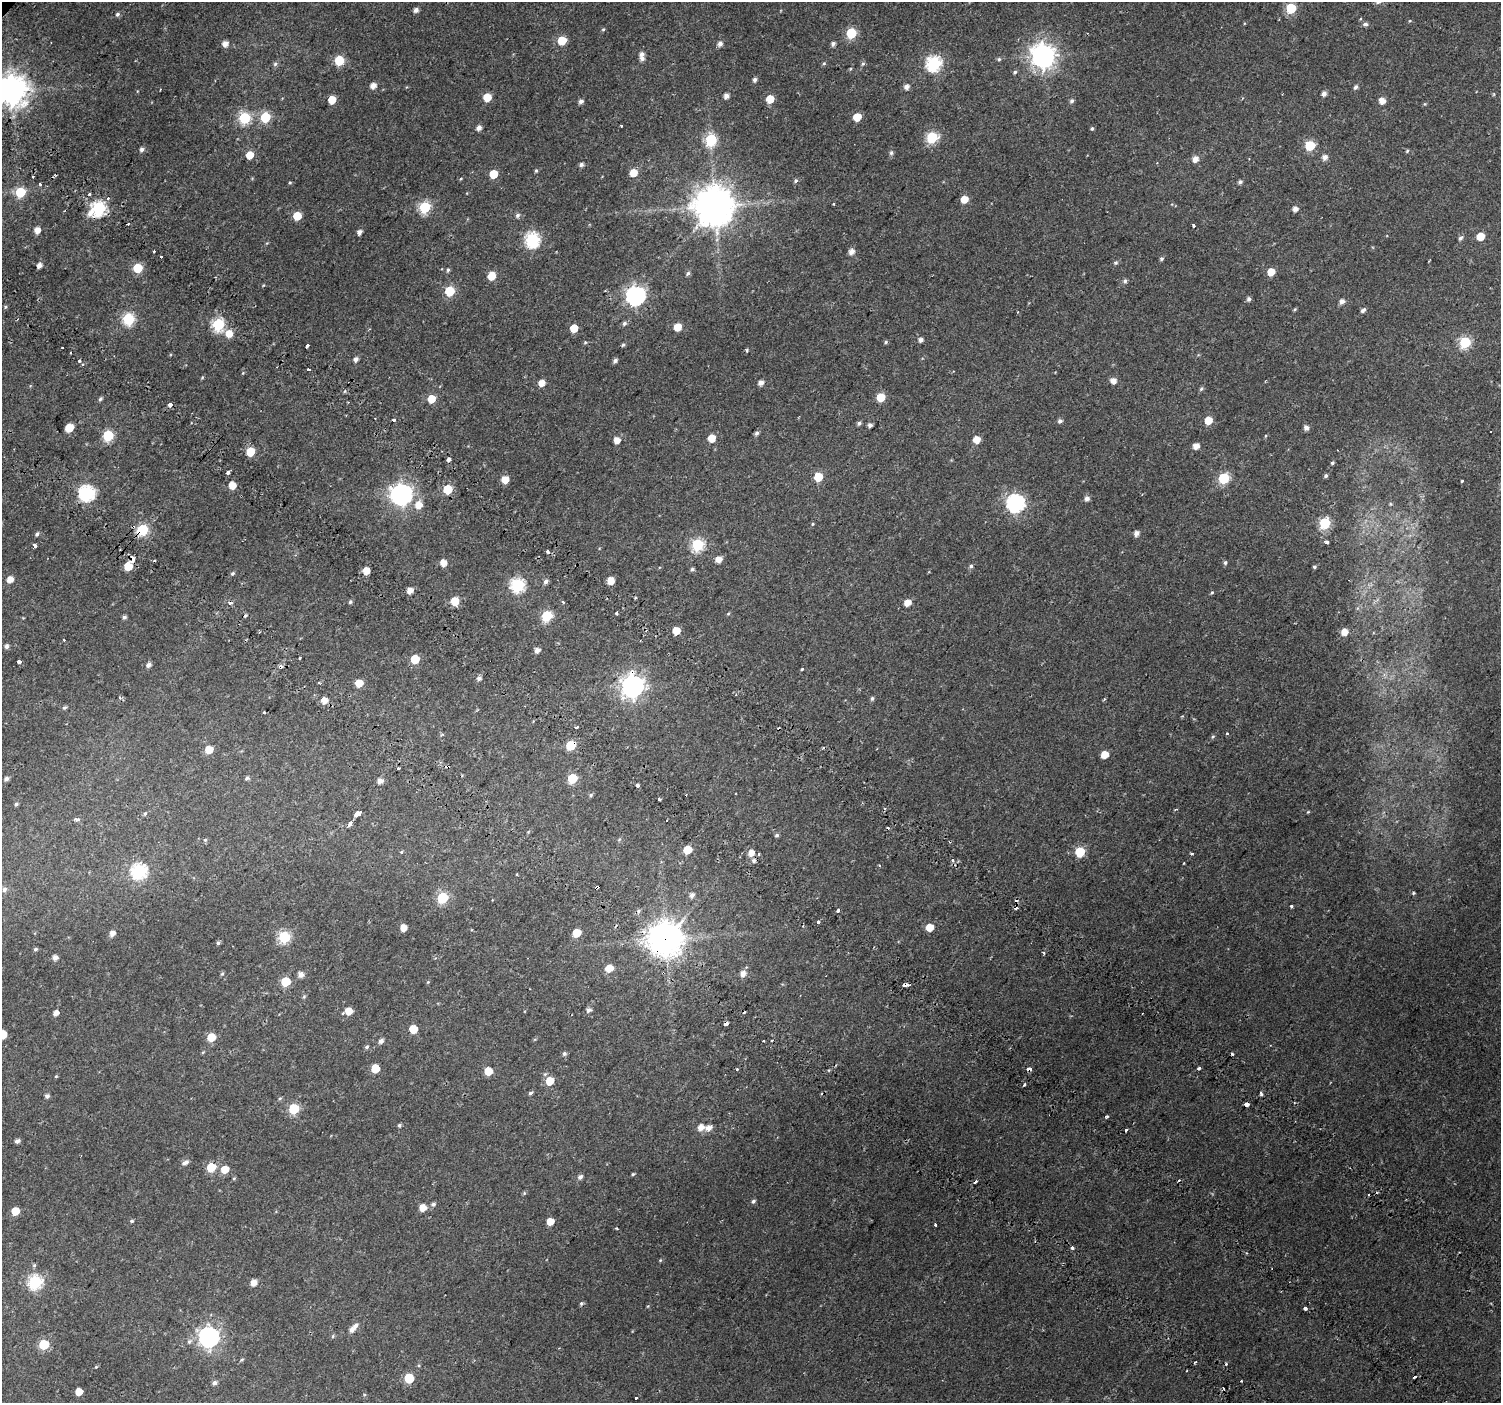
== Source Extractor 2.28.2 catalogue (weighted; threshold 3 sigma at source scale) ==
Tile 6 of 4 x 4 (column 2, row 2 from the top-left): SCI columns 1590-3088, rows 3142-4542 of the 6168 x 6217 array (HDU 1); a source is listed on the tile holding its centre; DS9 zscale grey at full resolution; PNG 1503 x 1405 px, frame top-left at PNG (2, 2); no overlay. Shown black and unused: <1% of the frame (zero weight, under 2 of 3 exposures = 6% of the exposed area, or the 3 px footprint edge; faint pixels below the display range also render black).
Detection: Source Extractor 2.28.2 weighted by HDU 2 'WHT'; one run over the whole footprint, this tile lists its part. Background 0.046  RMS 0.0039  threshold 0.0173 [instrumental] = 3 sigma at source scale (4.5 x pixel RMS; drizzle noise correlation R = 1.50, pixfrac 1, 0.0396/0.0396 arcsec/px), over >= 5 px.
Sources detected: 364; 34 cosmic-ray / hot-pixel residue — not listed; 2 inside a brighter listed object's ellipse — not listed separately; the other 328 listed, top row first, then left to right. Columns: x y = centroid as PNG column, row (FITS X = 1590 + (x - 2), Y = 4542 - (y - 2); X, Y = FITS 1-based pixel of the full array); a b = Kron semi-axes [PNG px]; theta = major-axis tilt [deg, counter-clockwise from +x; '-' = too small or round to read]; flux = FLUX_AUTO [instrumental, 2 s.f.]
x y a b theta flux
1291 8 6 6 - 21
416 10 5 4 - 1.5
117 14 5 5 - 0.77
1365 24 5 5 - 1.2
603 29 5 3 - 0.41
851 33 6 6 - 23
562 40 6 5 - 13
225 43 5 5 - 2.8
720 43 5 5 - 1.8
833 44 5 4 - 1.1
642 54 6 5 - 1.6
1043 56 9 8 - 330
999 59 5 5 - 0.59
339 60 6 5 - 20
824 63 5 4 - 0.48
934 63 7 7 - 69
275 64 6 5 - 0.81
863 64 6 5 - 0.68
1015 72 5 4 - 0.66
755 80 6 5 - 1
373 86 5 5 - 2.8
906 87 5 5 - 1.9
1356 87 6 5 - 0.95
160 89 3 2 - 0.34
12 90 9 9 - 680
1324 93 5 4 - 1.7
726 96 5 5 - 2
487 97 5 5 - 9.1
770 99 5 5 - 7.9
332 100 5 5 - 7.3
581 101 5 5 - 1.3
1072 101 5 5 - 0.88
1382 101 5 5 - 3.6
265 117 6 5 - 21
857 117 5 5 - 8.4
244 118 6 6 - 34
621 126 3 3 - 1.1
479 128 5 4 - 2.1
1092 128 5 4 - 0.57
932 137 6 6 - 33
711 139 7 6 - 34
1310 145 6 6 - 20
142 149 5 5 - 1.2
1407 151 5 4 - 0.49
891 153 6 5 - 0.83
250 155 6 5 - 5.5
1325 157 6 5 - 2.1
1195 159 6 5 - 2.6
581 164 5 4 - 1.1
536 171 5 4 - 0.51
633 173 5 5 - 6
494 174 5 5 - 9.6
33 177 3 2 - 0.84
461 179 5 3 - 0.4
796 181 6 5 - 0.79
290 182 5 3 - 0.41
1240 182 5 4 - 0.92
40 184 3 3 - 0.93
20 192 6 5 - 17
964 199 5 5 - 5.4
833 204 3 2 - 0.42
715 206 11 11 - 1200
425 207 6 6 - 35
99 208 8 6 40 66
1295 209 5 4 - 2.2
517 215 6 5 - 0.98
297 216 5 5 - 9.1
1193 225 4 3 - 1.5
37 230 5 4 - 3.6
359 232 5 4 - 1.4
1480 236 5 5 - 6.6
1460 238 6 5 - 1
532 239 7 7 - 65
154 251 2 2 - 0.41
852 252 6 5 - 2.7
1161 259 5 4 - 0.74
1116 263 6 5 - 0.66
39 265 5 4 - 2
138 268 6 5 - 14
448 270 5 4 - 0.56
1271 272 5 5 - 5.8
688 273 6 5 - 0.81
491 276 6 5 - 7.2
1125 281 6 5 - 0.9
449 291 6 6 - 18
605 291 3 2 - 0.36
636 295 8 7 - 160
1249 299 5 5 - 1.1
1342 301 6 5 - 1.7
1295 309 5 4 - 0.44
1363 310 7 4 44 1
1017 312 3 2 - 0.24
128 319 6 6 - 37
624 323 6 5 - 0.87
218 324 6 6 - 47
677 327 5 5 - 6.6
574 328 5 5 - 7.3
229 333 6 6 - 5.6
921 340 5 5 - 1.3
585 342 5 4 - 0.44
886 342 5 4 - 0.59
1465 342 6 6 - 32
623 345 5 4 - 0.57
307 346 4 3 - 2.6
62 348 3 3 - 0.76
747 350 3 3 - 1
356 359 5 4 - 1.7
79 361 3 3 - 1
615 361 6 4 37 1.1
309 369 3 3 - 1.5
202 378 5 3 - 0.38
1113 380 5 5 - 3
541 383 5 5 - 3.6
761 383 5 4 - 2.4
1201 389 6 5 - 0.68
345 391 5 3 - 0.39
881 397 5 5 - 8.6
100 399 5 4 - 0.73
431 399 5 5 - 7.2
170 405 3 3 - 4.7
394 420 3 3 - 4.8
1208 420 6 5 - 6.3
1060 421 6 5 - 1
859 423 6 4 39 0.9
870 425 5 4 - 1
69 428 6 5 - 10
1306 428 5 5 - 1.8
757 433 5 4 - 1
108 435 6 6 - 26
1265 436 5 3 - 0.35
712 438 5 5 - 5.7
976 439 5 5 - 4.6
617 440 5 5 - 3.8
1196 446 5 5 - 3.1
250 452 5 5 - 9.1
449 459 4 3 - 3.6
1332 463 4 4 - 0.67
228 472 3 3 - 1.4
1326 476 4 4 - 0.77
818 477 6 5 - 11
1224 478 6 6 - 27
505 479 5 5 - 6.1
1462 481 3 3 - 1.1
232 485 5 5 - 5.5
448 489 6 5 - 14
87 493 7 7 - 81
401 494 9 8 - 220
1087 498 6 5 - 1.5
1016 503 7 7 - 120
419 505 7 6 - 4.7
1325 523 6 6 - 29
813 524 4 4 - 0.4
142 530 6 5 - 34
1136 533 5 5 - 1.9
37 534 6 4 60 0.76
1327 542 4 3 - 4.4
698 545 6 6 - 42
35 546 4 3 - 3.7
719 559 6 5 - 3.3
133 561 4 3 - 4.3
1225 562 5 4 - 0.74
443 563 5 5 - 3.8
128 566 5 5 - 9.5
971 566 5 5 - 0.67
1314 567 4 3 - 0.53
692 569 5 4 - 0.77
366 571 5 5 - 5
233 573 6 5 - 0.68
10 579 5 5 - 3.5
611 580 5 5 - 5.1
546 582 6 5 - 1.2
518 585 6 6 - 61
410 591 5 5 - 3
1212 592 5 4 - 0.44
455 601 6 5 - 7.6
350 602 5 4 - 0.65
563 602 3 3 - 0.69
908 603 6 5 - 3.6
616 613 4 3 - 0.56
728 613 5 3 - 0.4
547 616 6 6 - 23
124 617 5 4 - 0.92
676 631 5 5 - 5.8
1345 632 5 5 - 3.7
64 640 3 3 - 0.97
6 646 5 5 - 1.2
537 650 4 4 - 2.5
415 659 5 5 - 10
19 662 4 3 - 3.7
148 665 5 5 - 1.5
802 669 3 3 - 1.4
479 678 6 5 - 1.2
359 683 5 5 - 6.3
633 686 8 8 - 270
120 698 5 3 - 0.46
872 698 6 4 87 0.65
324 701 5 5 - 3.6
64 708 6 5 - 0.62
264 712 3 3 - 0.6
577 727 3 3 - 1.1
1227 733 3 3 - 1.1
442 734 4 4 - 0.54
1213 736 6 4 52 0.55
571 745 6 5 - 15
209 750 6 5 - 6.1
1105 755 6 5 - 4.7
398 768 3 3 - 1.1
247 778 6 5 - 0.8
572 778 6 5 - 16
6 779 5 4 - 1.3
380 781 5 5 - 2.3
637 785 3 3 - 0.95
591 795 5 4 - 0.58
659 799 3 3 - 0.76
16 804 4 4 - 0.7
1176 809 4 3 - 0.37
1308 812 5 3 - 0.35
145 814 7 4 62 0.59
358 814 4 3 - 48
77 820 4 3 - 2.2
350 823 5 3 - 3.7
777 835 5 4 - 0.68
205 840 5 4 - 0.54
619 840 6 3 21 0.42
687 850 6 5 - 8.4
401 852 5 3 - 0.37
1080 852 6 6 - 16
751 853 6 6 - 3.1
1191 853 3 3 - 0.93
759 854 4 3 - 0.46
754 860 6 5 - 1
953 860 5 4 - 0.84
1184 863 3 2 - 0.28
879 865 3 3 - 0.4
139 871 7 7 - 70
517 874 3 3 - 0.82
597 887 4 3 - 1.5
4 889 6 5 - 1.1
1413 893 4 4 - 0.47
692 895 5 5 - 1.6
443 898 6 6 - 29
1291 906 3 3 - 1.3
838 910 4 3 - 0.91
818 922 3 3 - 2
929 927 5 5 - 6.3
403 928 5 5 - 3.9
112 933 5 5 - 2.5
576 933 6 5 - 8.5
284 937 6 6 - 40
665 939 11 10 - 780
218 943 5 4 - 0.69
35 949 5 4 - 0.68
1044 953 3 3 - 0.51
55 958 5 5 - 1.9
609 968 5 5 - 6.1
222 974 5 4 - 0.54
743 974 6 6 - 2.7
301 975 5 5 - 2.4
285 982 6 5 - 15
428 982 4 3 - 0.35
906 985 6 3 5 4
304 997 5 5 - 0.54
588 1010 5 5 - 1.5
348 1011 5 5 - 5.1
56 1013 6 4 43 2.4
343 1013 4 3 - 0.58
726 1024 4 3 - 3.1
413 1029 5 5 - 8.3
3 1035 7 5 89 5.5
211 1037 6 5 - 7.9
381 1041 6 5 - 1.5
764 1041 3 2 - 0.53
367 1047 5 4 - 0.7
203 1052 6 3 19 0.35
564 1053 6 6 - 0.86
1199 1068 3 3 - 1.6
375 1069 6 5 - 9.9
737 1069 3 2 - 0.55
1029 1069 4 3 - 2.4
488 1071 5 5 - 7.9
56 1076 5 4 - 0.36
549 1081 6 6 - 7.2
1024 1085 3 3 - 0.92
530 1093 6 4 20 0.71
1261 1094 4 3 - 0.97
47 1096 5 4 - 1.3
280 1098 6 3 19 0.47
1246 1105 4 3 - 18
294 1109 6 6 - 24
1107 1116 5 3 - 0.49
399 1125 5 4 - 0.65
701 1127 6 5 - 3.2
708 1128 7 6 - 2.7
17 1141 5 4 - 1.3
185 1163 10 5 30 1.4
211 1167 6 5 - 13
225 1170 6 6 - 6.4
633 1174 4 4 - 0.43
580 1177 6 5 - 1.2
234 1178 5 3 - 0.37
524 1193 5 5 - 0.45
753 1201 6 4 41 0.79
433 1204 7 6 - 0.94
423 1208 6 5 - 4.5
15 1211 5 5 - 7.3
132 1221 5 4 - 0.59
550 1222 5 5 - 5.6
935 1225 3 3 - 1.3
617 1228 4 3 - 0.33
1072 1248 3 3 - 1.1
660 1260 5 3 - 0.33
35 1282 7 6 - 56
253 1283 7 5 61 3.2
581 1303 5 4 - 0.65
1305 1308 4 3 - 3.3
356 1326 7 6 - 1.5
352 1330 6 5 - 2
333 1336 6 3 71 0.45
209 1337 8 7 - 190
189 1341 8 5 63 0.95
44 1345 6 6 - 21
242 1359 5 3 - 0.43
96 1367 4 3 - 0.36
409 1378 6 6 - 16
1241 1381 3 2 - 0.8
214 1383 6 5 - 1.2
79 1392 5 5 - 5.4
636 1398 3 3 - 3.4
Overlapping masked pixels (flux is a lower limit): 10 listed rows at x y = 142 530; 133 561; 633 686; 571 745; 597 887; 665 939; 906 985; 726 1024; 1029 1069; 1246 1105
Isophote crosses this tile's border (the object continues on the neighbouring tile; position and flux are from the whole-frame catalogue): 3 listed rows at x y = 1291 8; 12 90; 3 1035